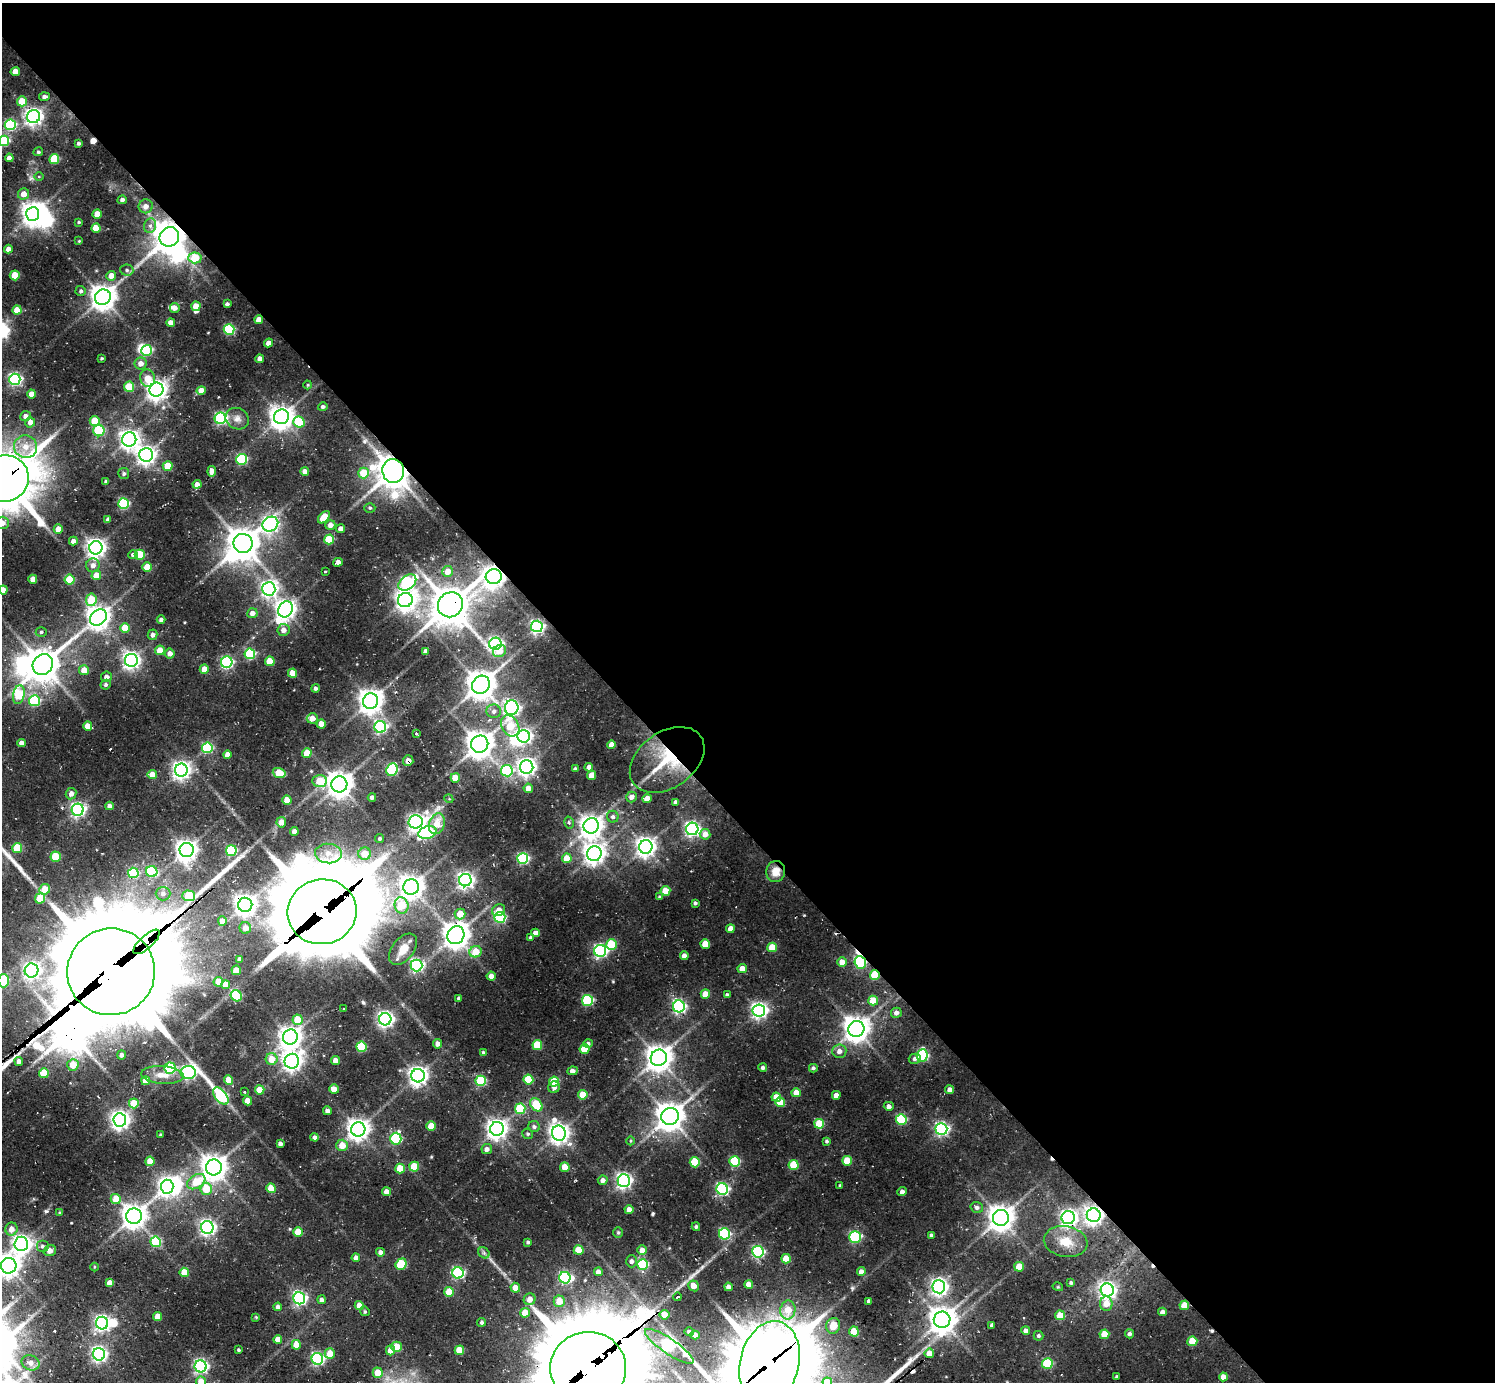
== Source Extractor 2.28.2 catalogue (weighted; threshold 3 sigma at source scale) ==
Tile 8 of 4 x 4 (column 4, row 2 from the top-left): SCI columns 4479-5971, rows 3105-4484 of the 6144 x 6133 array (HDU 1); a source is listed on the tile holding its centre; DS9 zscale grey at full resolution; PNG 1497 x 1384 px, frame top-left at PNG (2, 3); each listed source drawn as its Kron ellipse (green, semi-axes under 4 px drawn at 4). Shown black and unused: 59% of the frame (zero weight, under 2 of 3 exposures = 7% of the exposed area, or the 3 px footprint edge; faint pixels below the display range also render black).
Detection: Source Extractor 2.28.2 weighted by HDU 2 'WHT'; one run over the whole footprint, this tile lists its part. Background 0.135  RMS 0.011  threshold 0.0487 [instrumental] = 3 sigma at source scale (4.5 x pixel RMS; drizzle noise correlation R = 1.50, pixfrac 1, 0.05/0.05 arcsec/px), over >= 5 px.
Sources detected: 466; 17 inside a brighter object's white glare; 8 cosmic-ray / hot-pixel residue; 3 long thin detections or spike segments (spike, bleed or trail) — neither listed nor drawn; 5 inside a brighter listed object's ellipse — not listed separately; the other 433 listed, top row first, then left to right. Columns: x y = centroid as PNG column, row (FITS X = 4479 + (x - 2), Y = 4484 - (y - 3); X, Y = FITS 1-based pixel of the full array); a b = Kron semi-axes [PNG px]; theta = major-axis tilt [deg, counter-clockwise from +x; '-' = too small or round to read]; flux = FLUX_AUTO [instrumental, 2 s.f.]
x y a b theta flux
15 72 4 4 - 11
44 97 5 4 - 3
22 101 5 5 - 19
33 117 6 6 - 420
10 125 5 5 - 100
4 141 5 5 - 76
78 143 4 3 - 2.1
38 152 5 4 - 1.7
9 158 4 4 - 6.9
54 159 5 5 - 46
39 176 5 3 - 0.95
23 194 6 5 - 8.6
122 200 4 4 - 3.1
146 206 7 7 - 5.9
33 214 7 6 - 690
97 214 4 4 - 14
79 222 3 3 - 1
150 226 7 6 - 3.7
96 228 5 4 - 19
169 237 10 9 - 1600
79 241 3 3 - 0.74
8 249 4 4 - 5.5
195 258 6 5 - 32
127 270 6 5 - 2.5
15 275 5 5 - 20
111 276 5 5 - 8.2
81 291 5 5 - 2.1
103 297 8 7 - 1000
227 304 4 3 - 2.2
196 306 5 4 - 11
175 308 5 5 - 4.9
17 310 4 4 - 13
259 320 4 4 - 9.3
171 323 4 4 - 6.9
229 330 5 5 - 87
269 343 4 4 - 7.8
147 350 5 5 - 81
102 358 3 3 - 1.2
260 359 4 4 - 6.2
141 363 6 6 - 6.5
148 378 9 7 -75 13
15 379 6 5 - 190
308 385 4 4 - 0.98
129 387 5 5 - 27
156 390 7 7 - 640
201 390 4 4 - 9.1
31 394 4 4 - 8.3
323 407 5 4 - 2.5
25 416 5 5 - 4
281 417 7 7 - 830
220 418 6 5 - 170
237 419 12 10 -28 6.5
95 421 5 5 - 25
30 422 5 5 - 5.5
299 422 6 5 - 49
99 431 5 5 - 59
129 439 7 7 - 490
26 447 11 11 - 13
146 455 7 7 - 480
242 459 5 5 - 110
168 466 5 5 - 22
212 471 5 4 - 5.9
393 471 12 11 - 1800
305 472 4 4 - 7.3
364 473 5 5 - 25
124 474 5 5 - 2.3
5 478 24 23 - 5100
106 482 4 3 - 2.4
197 484 4 4 - 5.3
123 504 5 5 - 92
370 508 5 4 - 1.6
324 517 7 4 46 16
108 519 4 4 - 2.5
2 523 6 6 - 5.8
270 524 8 7 - 230
330 525 5 5 - 5.4
58 529 5 4 - 9.4
341 529 4 4 - 5.2
329 539 5 5 - 40
73 541 4 4 - 4.7
243 543 9 9 - 1600
96 548 6 6 - 540
133 555 5 4 - 2.1
140 555 5 5 - 39
338 562 5 4 - 3.7
93 565 7 6 - 5.2
147 567 5 4 - 21
325 571 3 3 - 2.1
448 571 5 5 - 10
96 575 5 5 - 13
494 577 8 7 - 650
33 579 4 4 - 8.3
70 580 5 5 - 30
407 583 10 6 38 150
269 589 6 6 - 330
3 590 4 4 - 7.7
91 600 6 5 - 32
405 600 7 7 - 590
450 605 13 12 - 2300
285 609 8 7 - 570
252 613 5 5 - 5.7
98 617 9 7 41 870
161 620 4 4 - 2.8
537 626 6 6 - 220
125 628 5 4 - 19
283 630 6 6 - 5.7
41 632 5 5 - 1.7
153 635 5 5 - 4.1
495 644 6 6 - 220
160 650 5 4 - 12
425 651 4 4 - 3.4
500 651 7 5 33 11
170 653 5 5 - 5.8
250 654 5 5 - 67
131 660 6 6 - 380
270 661 5 5 - 24
227 662 5 5 - 140
43 665 11 9 51 1700
204 669 4 4 - 11
84 670 5 5 - 13
292 673 4 4 - 15
106 677 5 5 - 4.4
106 685 5 4 - 1.9
481 685 9 8 - 1300
315 688 4 4 - 2.3
19 695 9 5 80 48
34 701 5 5 - 92
371 701 8 7 - 860
512 708 7 6 - 240
494 711 7 7 - 3.9
312 718 5 5 - 8.5
321 724 4 4 - 10
88 726 4 4 - 13
510 726 11 8 -59 25
380 727 6 6 - 140
416 734 3 2 - 1.6
524 736 6 6 - 260
22 743 4 4 - 6.6
480 744 9 8 - 1100
611 745 4 4 - 6.7
207 748 5 5 - 86
307 753 4 4 - 17
227 755 4 4 - 5.7
667 760 41 28 35 58
408 761 5 5 - 6.3
527 767 7 6 - 450
589 767 4 4 - 5.1
575 769 3 3 - 2.2
181 770 6 6 - 440
392 770 6 5 - 100
507 771 6 5 - 96
279 773 6 5 - 18
152 775 4 4 - 12
592 775 5 4 - 11
455 778 5 4 - 18
320 781 7 6 - 20
339 784 8 8 - 980
528 788 4 4 - 8.3
71 794 6 5 - 5.8
372 797 4 4 - 3.1
631 797 5 5 - 4.6
449 799 4 3 - 0.99
647 799 5 4 - 9.9
287 800 4 4 - 10
676 802 4 4 - 3.6
109 806 4 4 - 4.1
78 810 6 6 - 270
613 817 6 6 - 2.5
281 822 5 5 - 7.5
416 822 7 6 - 300
569 823 6 4 -74 1.8
437 824 10 7 70 13
591 826 8 7 - 840
692 829 6 6 - 270
294 831 4 4 - 5.1
427 833 9 6 17 120
705 834 5 5 - 8.7
380 838 4 4 - 1.6
646 847 7 6 - 550
17 848 5 5 - 34
187 850 7 7 - 660
231 851 5 5 - 85
328 853 13 10 -5 9.9
365 854 6 6 - 16
594 854 7 7 - 630
56 857 5 5 - 31
523 858 5 5 - 120
567 858 5 4 - 16
776 871 10 9 - 11
152 872 5 5 - 69
133 873 5 5 - 69
465 880 6 6 - 330
411 887 8 7 - 840
45 889 5 5 - 19
665 891 5 4 - 21
163 894 7 6 - 4
189 896 6 5 - 34
660 897 4 4 - 1.5
40 898 5 5 - 25
695 903 4 3 - 1.8
245 905 7 7 - 670
401 905 8 7 - 31
499 910 7 6 - 7
322 912 35 32 13 13000
460 914 5 5 - 15
500 917 5 5 - 100
222 921 5 4 - 10
245 928 6 6 - 6.8
730 929 4 4 - 7.9
536 933 4 4 - 7.1
456 935 9 8 - 1100
530 937 4 4 - 1.6
147 942 17 6 42 1600
705 944 5 5 - 20
611 945 5 5 - 35
772 947 5 4 - 23
403 949 18 11 53 13
600 951 6 6 - 190
476 952 6 5 - 19
684 956 4 4 - 4.6
240 959 4 4 - 4.4
842 962 5 4 - 9.1
860 962 6 5 - 92
416 965 6 6 - 190
742 969 4 4 - 11
31 970 7 7 - 300
236 970 5 4 - 13
111 972 44 43 - 24000
875 975 5 5 - 37
491 976 4 4 - 6.2
3 981 7 5 -90 45
218 982 5 5 - 8.9
226 985 4 4 - 8.8
705 994 4 4 - 15
727 995 4 3 - 2.2
236 996 6 5 - 76
459 998 3 3 - 2.3
587 1000 5 5 - 93
873 1001 5 5 - 18
679 1006 6 6 - 190
344 1009 3 3 - 2
759 1011 6 6 - 340
896 1013 5 5 - 4.3
385 1019 6 6 - 340
298 1020 5 5 - 24
856 1029 8 8 - 1000
290 1037 7 7 - 760
588 1043 4 4 - 2.5
438 1044 4 4 - 4.6
537 1045 5 5 - 33
361 1047 5 5 - 48
584 1049 5 5 - 26
839 1051 7 6 - 5.4
483 1052 3 3 - 1.4
122 1055 4 4 - 3.7
922 1056 6 5 - 100
659 1058 8 8 - 1000
272 1059 6 6 - 15
915 1059 6 5 - 2.9
335 1060 4 4 - 6.4
19 1061 4 4 - 4.1
292 1061 7 7 - 540
73 1065 6 5 - 16
763 1067 4 4 - 2.4
170 1068 5 5 - 73
813 1068 4 4 - 1.9
572 1071 5 4 - 5.3
188 1072 7 6 - 230
44 1073 5 5 - 31
162 1075 21 9 -4 12
418 1076 6 6 - 530
528 1079 5 5 - 40
229 1080 4 4 - 17
145 1081 4 4 - 11
481 1081 5 5 - 62
554 1082 5 5 - 32
554 1087 6 5 - 3.9
334 1089 5 4 - 11
260 1090 4 4 - 15
950 1090 4 4 - 5.4
244 1092 2 2 - 0.75
796 1093 4 4 - 12
583 1095 5 4 - 18
836 1095 4 4 - 6.4
221 1096 10 5 -51 130
776 1097 4 4 - 13
247 1101 4 4 - 11
780 1102 5 4 - 17
134 1103 5 5 - 22
536 1105 7 5 -51 40
889 1106 5 4 - 4.4
520 1109 5 5 - 46
327 1111 4 4 - 3.8
670 1116 9 8 - 1300
901 1119 5 5 - 72
120 1120 6 6 - 500
819 1124 5 5 - 31
431 1126 4 4 - 17
534 1127 6 5 - 2.3
358 1129 7 7 - 720
497 1129 7 7 - 590
941 1129 6 6 - 230
559 1133 7 7 - 570
528 1134 5 5 - 1.6
161 1135 3 3 - 1.2
315 1137 4 4 - 2.9
396 1139 6 5 - 83
631 1141 4 3 - 0.89
827 1141 4 3 - 1.6
280 1144 4 3 - 3.5
342 1145 5 5 - 12
487 1149 5 5 - 4.3
150 1161 4 4 - 11
735 1161 5 5 - 65
847 1161 5 5 - 22
695 1162 5 5 - 41
794 1165 5 5 - 36
214 1167 8 8 - 1000
414 1167 5 5 - 28
565 1167 5 4 - 14
400 1168 5 4 - 20
603 1180 5 4 - 4.5
624 1181 6 6 - 310
196 1182 10 6 32 22
840 1185 3 3 - 1.3
167 1187 7 6 - 440
271 1188 5 4 - 20
206 1189 6 5 - 22
722 1189 6 5 - 160
902 1191 5 4 - 2.7
386 1192 4 4 - 5.9
116 1199 5 5 - 15
977 1207 6 5 - 2.7
629 1209 4 4 - 5.7
60 1213 4 3 - 1.2
1094 1215 7 7 - 470
134 1216 8 7 - 880
1001 1218 8 7 - 1000
1068 1218 6 6 - 360
207 1227 6 6 - 290
696 1227 4 3 - 1.7
11 1229 6 6 - 7.3
298 1232 5 4 - 19
618 1232 5 5 - 1.4
725 1234 5 5 - 98
931 1235 3 3 - 1.5
855 1237 6 6 - 85
156 1242 5 5 - 57
528 1242 4 4 - 1.8
1066 1242 22 15 -10 20
21 1244 7 7 - 460
42 1246 6 6 - 2.7
579 1250 5 5 - 26
642 1250 5 5 - 8.1
50 1251 6 5 - 7
380 1252 4 4 - 3.4
758 1252 6 6 - 140
484 1253 6 5 - 1.9
356 1258 4 4 - 4.8
786 1259 5 4 - 18
631 1261 6 5 - 3
401 1264 6 5 - 47
642 1264 5 5 - 81
9 1266 8 7 - 770
94 1267 4 3 - 0.78
1019 1267 5 5 - 19
861 1271 4 4 - 4.7
184 1272 4 4 - 19
598 1272 4 4 - 5.9
458 1273 5 5 - 130
565 1278 6 5 - 130
110 1283 4 4 - 6.4
1071 1283 4 4 - 1.6
749 1284 4 4 - 7.7
693 1286 6 5 - 8.7
728 1287 4 4 - 5.4
939 1287 6 6 - 340
1058 1287 5 3 - 0.85
515 1288 5 5 - 9.3
1107 1290 6 6 - 350
449 1292 5 4 - 20
678 1297 4 3 - 17
299 1298 6 6 - 220
530 1299 6 6 - 6.2
321 1300 4 4 - 2.9
559 1301 6 5 - 13
869 1301 4 3 - 2.5
1106 1304 7 6 - 11
1184 1305 5 4 - 17
359 1306 4 4 - 10
278 1307 4 4 - 3.6
788 1310 9 7 82 15
365 1311 5 4 - 1.3
1162 1312 4 4 - 4.1
525 1313 5 5 - 15
664 1315 5 4 - 15
1060 1315 5 4 - 17
157 1316 4 4 - 11
256 1317 4 4 - 0.9
942 1320 8 8 - 1100
482 1322 4 4 - 1.8
102 1323 6 6 - 300
992 1325 4 3 - 2.3
833 1326 8 7 - 12
854 1331 5 5 - 25
1026 1331 4 4 - 4.9
689 1332 5 4 - 2.6
1104 1334 5 4 - 18
1129 1334 4 4 - 2.5
695 1335 5 4 - 6.7
1038 1336 5 5 - 1.9
278 1339 4 4 - 8.5
1192 1341 5 4 - 22
296 1345 5 4 - 16
669 1346 29 7 -34 110
397 1347 5 5 - 20
238 1350 3 3 - 1.2
390 1350 5 4 - 9.1
459 1350 5 4 - 23
929 1353 5 4 - 10
99 1354 6 6 - 280
330 1354 5 5 - 13
317 1359 6 5 - 160
31 1363 9 7 -22 6.9
769 1363 42 29 76 7100
1047 1364 5 5 - 56
201 1366 6 6 - 230
588 1368 38 36 3 15000
378 1373 5 5 - 15
1117 1376 3 3 - 1.3
1223 1377 4 4 - 7.4
201 1382 5 5 - 11
827 1382 5 4 - 14
Overlapping masked pixels (flux is a lower limit): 21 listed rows (the first 20) at x y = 169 237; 259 320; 393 471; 5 478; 494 577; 450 605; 667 760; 408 761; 776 871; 189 896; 245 905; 322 912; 456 935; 147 942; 860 962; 111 972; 875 975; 1094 1215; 1184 1305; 769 1363
Isophote crosses this tile's border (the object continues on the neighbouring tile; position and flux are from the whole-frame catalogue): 10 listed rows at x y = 4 141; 5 478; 2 523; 3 590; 3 981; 9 1266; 769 1363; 588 1368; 201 1382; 827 1382